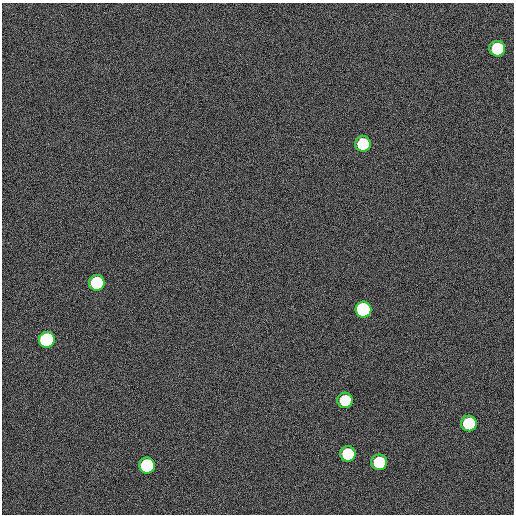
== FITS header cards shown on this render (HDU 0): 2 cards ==
NAXIS1  =                  512
NAXIS2  =                  512

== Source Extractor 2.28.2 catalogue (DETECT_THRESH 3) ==
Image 512 x 512 px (HDU 0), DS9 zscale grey, 1 PNG px = 1 image px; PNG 516 x 516 px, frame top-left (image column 1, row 512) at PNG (2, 3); each listed source drawn as its Kron ellipse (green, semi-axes under 4 px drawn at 4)
Background 275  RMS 10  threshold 30.5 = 3 sigma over >= 5 px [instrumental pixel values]
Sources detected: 10; all 10 listed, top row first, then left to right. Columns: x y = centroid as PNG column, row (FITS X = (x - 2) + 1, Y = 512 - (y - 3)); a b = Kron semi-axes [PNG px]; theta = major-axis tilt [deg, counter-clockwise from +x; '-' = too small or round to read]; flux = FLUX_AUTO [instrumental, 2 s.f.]
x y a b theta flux
497 49 8 8 - 56000
363 144 8 7 - 48000
97 283 8 8 - 77000
363 310 8 8 - 220000
47 340 8 8 - 210000
345 400 7 7 - 33000
469 423 8 8 - 68000
348 454 8 7 - 40000
379 462 8 8 - 50000
147 466 8 8 - 130000